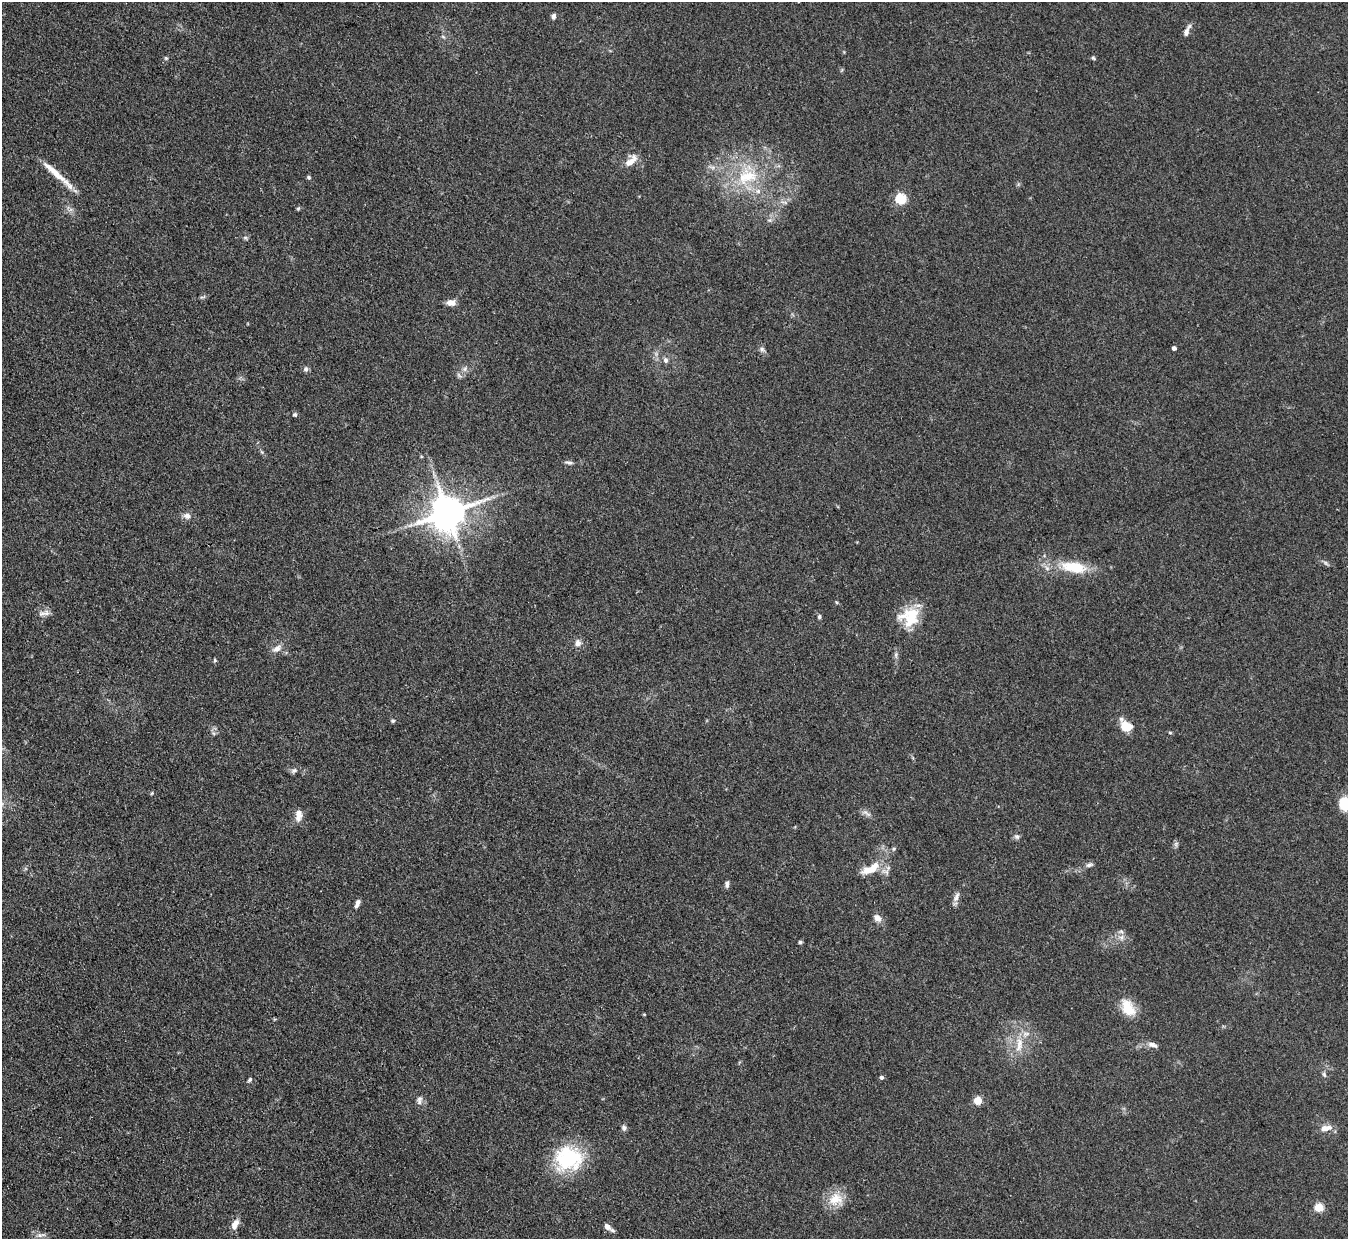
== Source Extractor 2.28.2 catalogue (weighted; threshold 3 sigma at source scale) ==
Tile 7 of 4 x 4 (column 3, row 2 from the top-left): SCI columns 2693-4038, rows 2749-3985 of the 5386 x 5371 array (HDU 1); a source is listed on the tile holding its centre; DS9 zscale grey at full resolution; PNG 1350 x 1241 px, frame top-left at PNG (2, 2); no overlay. Shown black and unused: <1% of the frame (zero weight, under 3 of 4 exposures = <1% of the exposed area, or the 3 px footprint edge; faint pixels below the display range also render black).
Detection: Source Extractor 2.28.2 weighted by HDU 2 'WHT'; one run over the whole footprint, this tile lists its part. Background 0.111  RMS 0.0066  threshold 0.0298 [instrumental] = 3 sigma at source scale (4.5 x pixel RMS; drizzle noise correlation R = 1.50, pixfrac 1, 0.05/0.05 arcsec/px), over >= 5 px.
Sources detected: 72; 3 inside a brighter listed object's ellipse — not listed separately; the other 69 listed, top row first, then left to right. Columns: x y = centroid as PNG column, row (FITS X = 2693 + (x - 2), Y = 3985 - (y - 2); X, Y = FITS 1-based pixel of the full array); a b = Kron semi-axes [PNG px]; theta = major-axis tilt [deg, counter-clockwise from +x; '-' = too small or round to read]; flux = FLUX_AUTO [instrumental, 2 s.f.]
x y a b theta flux
553 16 6 5 - 2.3
1187 31 15 5 66 3.6
443 37 6 4 -20 0.98
166 58 5 4 - 0.91
1093 58 6 4 -30 1
631 161 20 9 46 7.3
54 172 44 7 -41 14
747 176 32 24 19 40
309 177 5 5 - 1.2
901 199 5 5 - 61
784 202 10 3 -11 1.5
298 208 6 4 52 0.91
770 220 7 5 10 1.5
245 238 6 5 - 1.2
202 297 10 4 22 1.3
451 303 11 7 2 4.5
1174 348 4 4 - 2.8
762 349 8 6 -47 1.9
665 360 8 6 -89 2.2
306 369 8 6 -88 1.9
465 369 8 6 46 2.4
295 415 5 5 - 1.3
569 462 11 5 -9 1.8
447 513 11 10 - 1800
187 516 10 8 -17 3.5
1326 563 9 4 -36 1.4
1074 567 36 14 -9 25
42 614 11 6 -1 3.1
819 617 6 4 75 1.2
910 617 26 23 25 23
578 643 9 8 - 3.7
277 648 15 8 38 4.5
215 660 5 4 - 0.97
393 721 5 5 - 1.1
1126 726 11 7 -48 18
214 733 6 5 - 1.4
1170 733 5 4 - 0.76
294 771 9 6 31 2
152 793 5 3 - 0.66
1345 804 10 8 -78 29
866 813 16 6 -28 2.8
298 815 16 8 87 5.4
1017 837 8 6 -43 1.9
894 849 7 5 23 1.2
1089 865 9 5 14 1.8
870 869 29 11 26 14
727 884 8 5 81 2.2
956 897 16 6 65 3.6
357 903 10 5 68 3
877 918 11 8 -30 4.2
1121 937 9 8 - 3.9
800 942 5 4 - 1.1
1128 1008 21 13 -59 16
644 1014 4 3 - 0.61
1020 1044 17 10 -85 9.4
1152 1045 15 7 -18 3.6
1324 1074 8 5 -63 1.4
881 1077 4 4 - 1.8
250 1080 6 4 50 1.2
419 1100 12 7 81 2.7
978 1100 5 5 - 22
624 1128 7 7 - 1.8
1324 1129 10 10 - 3.9
568 1158 35 30 8 47
836 1199 21 19 -5 14
1319 1207 5 5 - 31
235 1224 14 8 67 5.3
608 1227 12 5 -36 4.1
41 1235 15 5 8 2.8
Isophote crosses this tile's border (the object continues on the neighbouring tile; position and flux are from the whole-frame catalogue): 1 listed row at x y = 1345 804